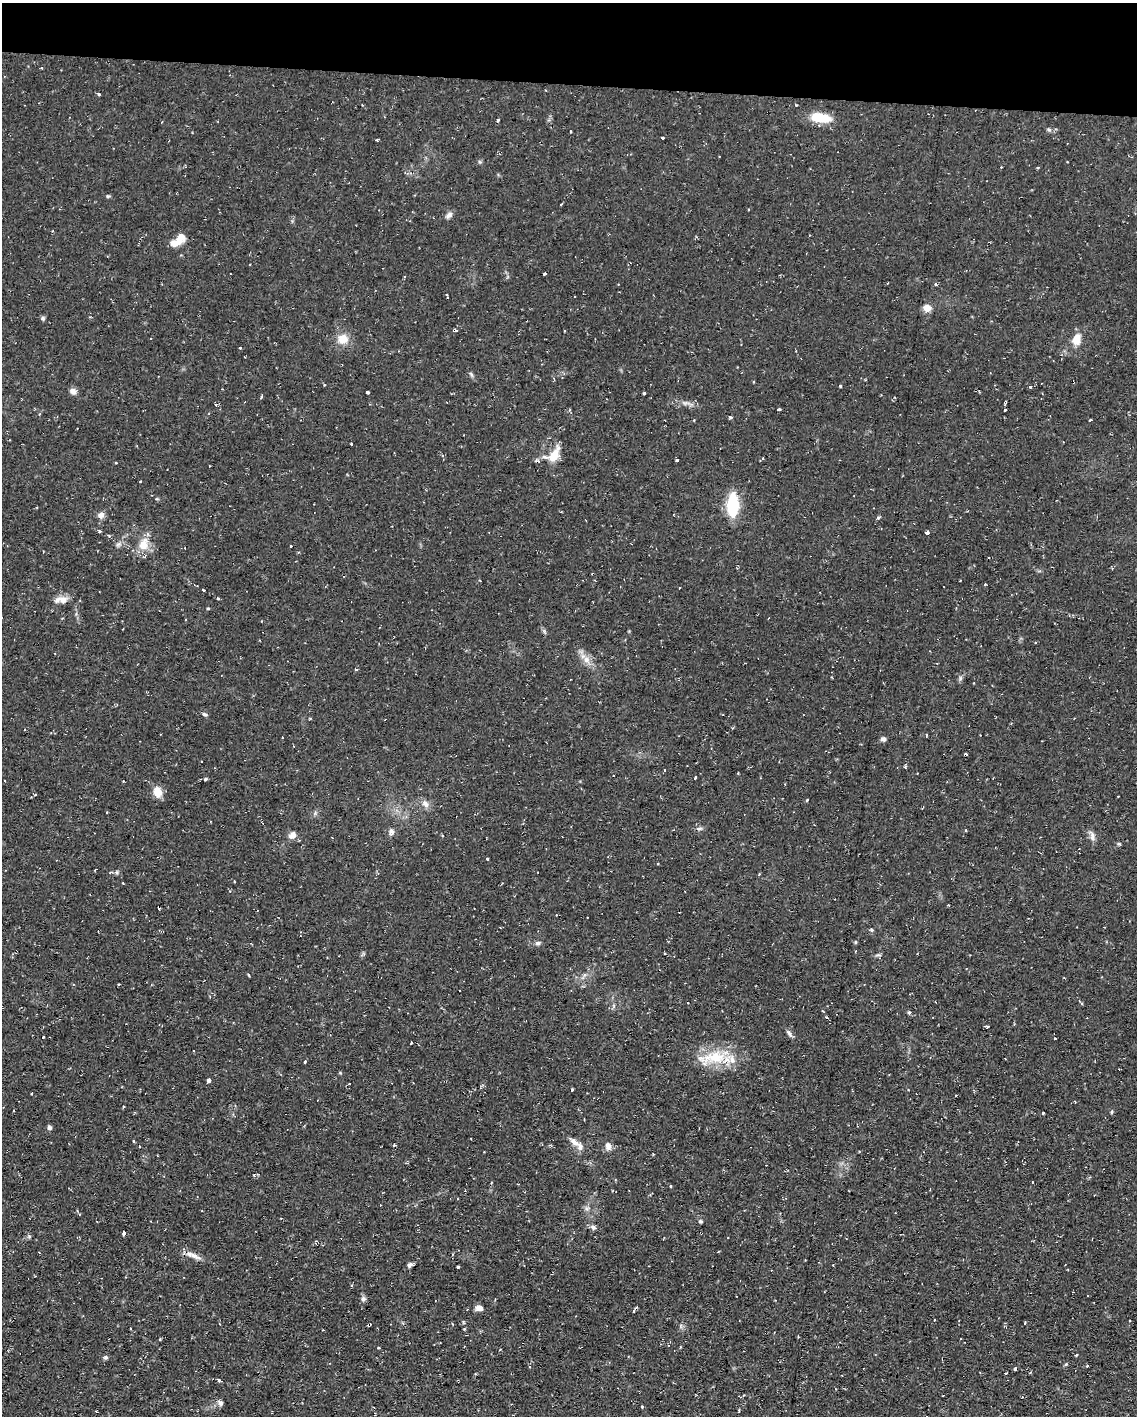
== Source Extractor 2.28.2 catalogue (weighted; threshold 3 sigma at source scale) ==
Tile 2 of 4 x 3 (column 2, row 1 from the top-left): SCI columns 1135-2269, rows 3044-4457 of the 4538 x 4561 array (HDU 1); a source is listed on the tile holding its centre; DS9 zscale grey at full resolution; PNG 1139 x 1418 px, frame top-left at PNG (2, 3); no overlay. Shown black and unused: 6% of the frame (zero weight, under 2 of 3 exposures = <1% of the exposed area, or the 3 px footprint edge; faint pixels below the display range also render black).
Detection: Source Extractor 2.28.2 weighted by HDU 2 'WHT'; one run over the whole footprint, this tile lists its part. Background 0.112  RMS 0.0077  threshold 0.0345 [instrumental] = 3 sigma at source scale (4.5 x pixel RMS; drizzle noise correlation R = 1.50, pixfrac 1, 0.05/0.05 arcsec/px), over >= 5 px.
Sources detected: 157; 1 inside a brighter object's white glare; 26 cosmic-ray / hot-pixel residue — not listed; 2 inside a brighter listed object's ellipse — not listed separately; the other 128 listed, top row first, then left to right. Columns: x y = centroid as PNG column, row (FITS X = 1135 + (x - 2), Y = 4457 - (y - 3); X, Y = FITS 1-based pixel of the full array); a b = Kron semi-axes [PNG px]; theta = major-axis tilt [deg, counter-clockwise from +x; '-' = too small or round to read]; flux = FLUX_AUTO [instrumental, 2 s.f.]
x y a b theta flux
546 90 3 3 - 0.64
98 93 3 3 - 2.1
362 105 4 2 - 0.55
820 118 22 10 -9 21
498 120 4 3 - 1.6
1049 130 6 4 -42 1.2
662 138 3 3 - 2.6
480 162 6 4 -70 1
108 196 5 4 - 0.95
748 209 2 2 - 0.62
449 215 10 6 45 2.9
53 231 3 2 - 0.71
175 243 13 8 11 7.1
545 273 3 3 - 1.2
888 283 3 2 - 0.79
935 285 3 3 - 4.5
927 308 9 8 - 6.1
43 318 7 5 -69 1.3
343 339 11 11 - 11
1077 339 15 10 74 9
240 347 3 3 - 2
471 374 8 4 -55 1.5
840 386 3 3 - 2.7
1030 387 3 3 - 1.1
73 391 9 7 -35 3.6
367 392 3 3 - 5.3
644 393 3 3 - 5.2
262 396 6 2 71 0.85
686 403 12 3 4 2.5
778 410 3 3 - 2.2
1005 410 3 3 - 1
731 417 5 3 - 0.91
1090 420 3 3 - 1.7
351 444 3 3 - 1.4
553 455 24 13 42 14
677 460 3 3 - 2.2
116 463 3 2 - 0.64
733 505 20 10 88 41
101 515 8 8 - 3.8
878 517 4 4 - 1.2
99 531 5 3 - 1.1
927 533 4 3 - 5.6
143 545 17 13 73 13
291 546 3 3 - 1.1
960 580 2 2 - 0.61
985 585 3 2 - 1.1
203 590 3 3 - 3.7
218 598 3 3 - 1.5
61 600 20 8 5 6.3
208 608 5 3 - 0.7
544 631 7 4 -71 1.3
1036 642 3 3 - 0.76
586 660 9 9 - 5.2
356 669 4 3 - 0.9
960 678 7 5 70 1.7
974 683 2 2 - 0.65
205 714 7 4 -37 1.4
926 735 4 2 - 0.65
883 739 6 6 - 2.1
905 766 7 3 68 1.1
664 770 3 3 - 1.1
695 778 3 2 - 2.2
205 779 3 3 - 1.3
158 792 12 9 -76 9.9
807 800 3 3 - 1.2
425 804 11 8 -50 4.4
106 812 3 2 - 0.75
699 829 8 4 1 1.7
391 832 9 7 70 3
292 835 10 8 46 4.2
1092 836 16 6 -78 3.7
1119 844 5 4 - 0.9
488 859 3 3 - 3.4
117 872 6 4 -90 1.1
234 881 3 3 - 0.61
123 883 2 2 - 0.54
1104 927 2 2 - 0.7
871 930 6 4 -21 1.1
855 942 5 3 - 0.79
537 943 7 5 0 1.9
878 955 11 2 0 1.2
249 975 4 3 - 0.71
119 984 3 3 - 0.88
909 1012 5 4 - 1.1
987 1026 4 3 - 4.2
789 1033 10 5 -57 2.3
43 1037 3 3 - 1
411 1043 4 2 - 2.6
194 1051 3 3 - 1.4
715 1057 41 18 14 30
305 1062 3 3 - 1.3
208 1080 4 3 - 11
349 1084 3 2 - 0.56
572 1090 3 2 - 0.95
32 1094 3 3 - 0.95
123 1107 3 3 - 0.89
1112 1112 6 3 71 0.86
1043 1113 3 3 - 1.5
49 1128 6 5 - 1.7
133 1141 3 2 - 1.1
575 1142 16 7 -39 5
395 1145 4 3 - 1.1
608 1146 11 8 -78 4
254 1175 4 4 - 1.3
587 1208 6 6 - 1.9
202 1211 2 2 - 0.59
700 1221 6 4 -31 1.1
593 1227 8 6 -36 2.2
123 1233 3 3 - 4.6
29 1236 5 4 - 1.1
195 1256 22 6 -26 5.9
410 1265 6 4 33 2.1
458 1267 3 2 - 1.3
352 1285 3 3 - 1.3
363 1299 7 6 - 2
479 1308 9 7 -13 3.8
1129 1321 3 2 - 0.95
463 1322 5 3 - 0.74
1025 1323 3 2 - 1.3
369 1325 4 3 - 1.8
379 1348 3 3 - 0.66
1076 1355 3 3 - 0.98
106 1357 7 5 -1 1.5
1066 1364 4 4 - 1.2
1015 1369 3 3 - 4
219 1381 4 4 - 1.2
220 1403 8 6 -49 2.3
642 1406 3 2 - 0.88
Overlapping masked pixels (flux is a lower limit): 1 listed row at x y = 369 1325